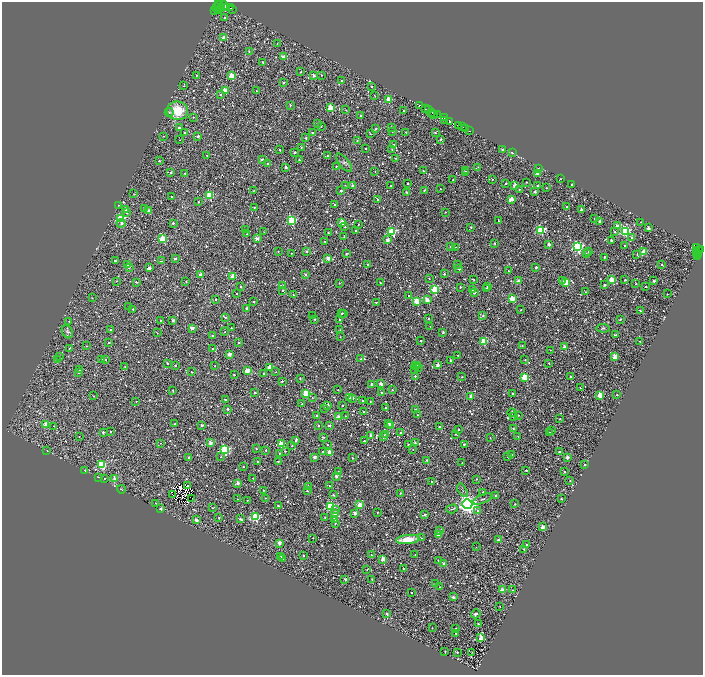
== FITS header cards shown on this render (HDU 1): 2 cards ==
NAXIS1  =                 1401
NAXIS2  =                 1346

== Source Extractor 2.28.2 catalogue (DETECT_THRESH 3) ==
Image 1401 x 1346 px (HDU 1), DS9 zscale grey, zoomed out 1/2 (1 PNG px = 2 x 2 image px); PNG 705 x 677 px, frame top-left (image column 1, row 1346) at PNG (2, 2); each listed source drawn as its Kron ellipse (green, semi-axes under 4 px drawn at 4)
Background 0.776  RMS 0.47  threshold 1.41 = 3 sigma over >= 5 px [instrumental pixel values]
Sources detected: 1426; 321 cannot appear on this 1/2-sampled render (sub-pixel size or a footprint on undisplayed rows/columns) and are neither listed nor drawn; of the other 1105, the 500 brightest by FLUX_AUTO listed and drawn (605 fainter detections omitted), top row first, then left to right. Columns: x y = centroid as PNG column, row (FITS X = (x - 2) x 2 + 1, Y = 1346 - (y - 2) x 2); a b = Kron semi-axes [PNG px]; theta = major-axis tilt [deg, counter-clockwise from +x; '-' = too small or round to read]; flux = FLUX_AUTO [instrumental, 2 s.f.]
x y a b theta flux
218 3 3 1 - 1900
219 5 3 3 - 460
224 6 5 4 - 4600
216 7 2 2 - 1100
221 8 4 2 - 1600
226 8 2 2 - 1400
230 8 2 2 - 430
219 9 2 2 - 690
233 9 2 1 - 170
215 10 2 1 - 370
225 18 2 2 - 170
224 38 3 2 - 1400
277 43 2 2 - 82
249 52 2 2 - 110
284 57 3 2 - 1400
263 62 3 2 - 160
301 72 4 2 - 98
196 75 2 2 - 78
314 75 2 2 - 780
321 75 2 2 - 100
232 76 3 3 - 3900
341 80 2 2 - 100
284 82 2 2 - 330
184 85 4 2 - 100
371 86 2 2 - 110
256 90 2 2 - 81
225 91 3 3 - 3600
220 95 2 2 - 170
375 96 2 2 - 83
388 100 3 2 - 2600
290 105 2 2 - 150
420 106 3 3 - 1000
331 108 3 3 - 5300
425 108 4 2 - 4700
346 110 2 2 - 110
428 110 2 1 - 510
177 111 10 9 - 3000
403 111 2 2 - 260
169 112 4 3 - 130
432 112 2 2 - 530
433 114 3 1 - 520
437 115 2 2 - 370
361 116 2 2 - 380
193 117 2 2 - 79
444 118 2 1 - 270
444 120 3 2 - 1000
450 121 2 2 - 1000
317 124 3 3 - 80
459 125 2 2 - 290
321 127 3 2 - 79
392 127 2 2 - 89
462 127 2 1 - 680
179 128 2 2 - 570
375 129 3 2 - 92
466 129 2 2 - 1200
392 131 2 2 - 160
469 131 2 1 - 520
406 132 2 2 - 130
185 133 2 2 - 200
312 133 2 2 - 150
435 133 2 2 - 110
370 134 2 2 - 95
163 136 2 2 - 86
198 136 2 2 - 400
306 138 2 2 - 280
441 139 2 2 - 410
180 140 2 2 - 79
357 141 2 2 - 120
393 145 2 2 - 330
301 148 3 2 - 87
366 148 2 2 - 94
280 149 2 2 - 100
392 149 3 2 - 94
502 150 2 2 - 570
295 152 3 2 - 160
512 153 4 3 - 120
207 155 2 2 - 96
328 155 2 2 - 200
396 158 2 2 - 160
262 160 3 2 - 500
299 160 2 2 - 250
159 161 2 2 - 150
268 163 2 2 - 140
344 163 11 4 -52 280
336 166 2 2 - 150
286 167 2 2 - 610
478 167 3 2 - 100
538 168 3 2 - 120
423 171 2 2 - 170
466 171 2 2 - 84
171 172 2 2 - 360
375 172 2 2 - 91
185 173 2 2 - 150
465 173 2 2 - 150
538 173 2 2 - 1500
453 179 2 2 - 87
492 179 2 2 - 120
560 179 3 2 - 98
526 182 2 2 - 97
408 183 2 2 - 140
506 183 2 2 - 280
572 184 2 2 - 400
345 185 2 2 - 93
515 185 3 2 - 1900
538 185 2 2 - 130
353 186 2 2 - 1100
391 186 2 1 - 80
546 188 2 2 - 79
441 189 2 2 - 96
519 189 2 2 - 120
254 190 4 3 - 83
424 190 3 2 - 160
341 191 2 2 - 300
407 192 3 2 - 180
535 192 2 2 - 380
134 194 2 2 - 83
209 195 3 3 - 4900
172 196 2 2 - 110
378 199 2 2 - 210
511 199 2 2 - 1600
198 202 3 2 - 100
119 205 2 2 - 80
334 205 2 2 - 110
254 207 2 2 - 130
567 207 2 2 - 140
144 209 2 2 - 210
126 210 2 2 - 1300
581 210 2 2 - 700
149 211 2 2 - 1000
445 212 2 2 - 79
127 213 3 2 - 160
121 219 3 3 - 7200
595 219 2 2 - 94
292 220 3 3 - 7500
498 221 3 2 - 100
600 221 2 2 - 550
342 222 2 2 - 1900
641 222 2 2 - 90
121 223 4 3 - 240
173 223 2 2 - 260
358 224 2 1 - 81
617 226 3 2 - 1300
345 227 2 2 - 170
471 227 2 2 - 130
648 228 2 2 - 970
246 229 3 2 - 79
541 230 3 3 - 9200
356 231 2 2 - 150
392 231 3 3 - 7900
625 231 3 3 - 12000
264 232 2 2 - 97
615 232 2 2 - 97
328 233 2 2 - 120
247 234 2 2 - 79
344 237 3 2 - 93
257 238 2 2 - 940
632 238 2 2 - 640
163 239 3 3 - 5300
388 240 3 2 - 1000
611 240 2 2 - 270
325 241 2 2 - 94
494 243 4 2 - 78
549 244 2 2 - 970
625 246 2 2 - 87
450 247 3 2 - 92
456 247 4 2 - 90
577 247 3 3 - 18000
697 247 4 2 - 170
701 249 3 1 - 310
696 250 2 1 - 240
698 250 3 2 - 280
306 251 3 2 - 200
589 251 2 2 - 430
644 251 2 2 - 1600
278 252 2 2 - 84
697 252 2 1 - 100
291 253 2 2 - 93
346 254 3 2 - 180
586 254 3 2 - 160
637 254 3 2 - 140
697 254 3 1 - 110
697 256 2 1 - 220
604 257 2 2 - 320
328 258 2 2 - 1300
175 259 2 2 - 320
115 261 2 2 - 350
161 261 4 2 - 130
128 264 2 2 - 170
457 264 2 2 - 87
662 264 2 2 - 120
368 265 3 2 - 120
536 267 2 2 - 480
129 268 2 2 - 79
149 268 3 2 - 810
459 269 2 2 - 270
508 271 2 2 - 190
305 274 2 2 - 390
444 274 2 2 - 270
201 275 2 2 - 1400
232 276 2 2 - 1800
429 278 2 2 - 110
473 280 2 1 - 83
611 280 3 2 - 2900
625 280 2 2 - 180
117 281 2 2 - 100
518 281 2 2 - 1500
562 281 2 2 - 160
654 281 2 2 - 500
136 282 2 2 - 210
186 282 2 2 - 130
566 282 3 3 - 4700
339 283 2 2 - 82
380 283 2 2 - 110
636 284 2 2 - 220
604 285 2 2 - 370
283 286 2 2 - 1500
488 286 2 2 - 280
241 287 2 2 - 140
460 287 2 2 - 200
646 287 2 2 - 230
486 288 2 2 - 100
434 289 3 3 - 6400
472 289 2 2 - 150
282 290 2 2 - 99
586 292 2 2 - 84
474 293 2 2 - 450
237 294 2 2 - 100
667 294 2 2 - 92
293 295 2 2 - 85
409 296 2 2 - 150
92 298 2 2 - 86
512 298 3 3 - 4000
216 299 2 2 - 160
427 300 3 3 - 1200
253 301 2 2 - 160
417 301 3 3 - 3000
376 302 2 2 - 170
129 307 2 2 - 120
247 308 2 2 - 350
133 309 2 2 - 170
521 310 2 2 - 85
640 311 3 2 - 120
344 313 3 2 - 80
341 314 2 2 - 200
483 315 2 2 - 210
312 316 2 2 - 240
225 317 3 2 - 140
428 318 2 2 - 97
315 319 2 2 - 120
620 319 2 2 - 150
173 320 2 2 - 600
340 320 2 2 - 150
69 321 2 2 - 90
160 321 3 2 - 96
430 326 2 2 - 81
192 328 2 2 - 1000
231 328 2 2 - 86
603 328 6 3 -4 150
111 330 2 2 - 260
340 330 2 2 - 79
67 332 7 5 -60 250
225 332 2 2 - 98
443 332 3 2 - 230
157 333 2 2 - 84
615 335 3 2 - 120
213 336 2 2 - 190
340 337 2 2 - 88
421 341 2 2 - 170
640 341 2 2 - 140
484 342 3 3 - 4500
108 343 2 2 - 160
239 343 2 2 - 190
87 346 2 2 - 88
522 346 2 2 - 110
564 347 2 2 - 1200
69 348 3 2 - 110
213 349 2 2 - 120
550 350 2 2 - 80
229 354 2 2 - 1200
458 355 2 2 - 140
60 356 2 2 - 160
615 357 3 2 - 2100
102 359 2 2 - 270
105 359 2 2 - 140
361 359 2 2 - 140
58 360 2 2 - 250
525 360 2 2 - 94
451 361 2 2 - 110
167 363 2 2 - 140
549 363 2 2 - 150
175 365 2 2 - 210
416 365 2 2 - 89
438 365 2 2 - 1300
125 366 2 2 - 89
214 366 2 2 - 99
418 366 2 2 - 140
270 367 3 2 - 2700
418 367 2 2 - 110
80 370 2 2 - 120
415 370 2 2 - 210
247 371 3 2 - 1800
191 372 2 2 - 110
276 372 2 2 - 78
79 373 3 2 - 83
264 373 2 2 - 230
234 375 2 2 - 210
415 376 2 2 - 240
570 376 2 2 - 150
462 377 2 1 - 98
525 377 3 3 - 4300
300 378 3 3 - 100
282 381 2 2 - 270
372 384 4 3 - 220
381 384 2 2 - 1100
580 388 2 2 - 79
173 390 2 2 - 99
338 390 2 2 - 84
392 390 2 2 - 130
255 392 2 2 - 260
306 393 3 3 - 4100
381 393 2 2 - 150
513 394 2 2 - 260
600 395 3 2 - 2900
617 395 2 2 - 180
93 396 2 2 - 88
471 396 2 2 - 1200
312 397 3 2 - 85
350 398 2 2 - 270
353 398 2 2 - 140
225 400 2 2 - 400
136 401 2 2 - 96
363 401 2 2 - 370
370 401 2 2 - 96
302 403 2 2 - 83
328 405 2 2 - 410
342 405 2 2 - 110
385 407 2 2 - 110
325 408 2 2 - 170
228 409 2 2 - 510
415 409 2 2 - 130
363 412 2 2 - 120
512 412 4 2 - 93
317 415 2 2 - 350
418 415 2 2 - 110
518 415 2 2 - 84
345 416 2 2 - 86
514 416 3 2 - 95
338 417 2 2 - 1100
560 419 2 2 - 92
175 423 2 2 - 120
389 423 3 2 - 460
46 424 3 3 - 2600
202 425 2 2 - 360
329 425 2 2 - 370
391 425 3 2 - 2100
54 426 2 2 - 97
318 426 2 2 - 330
439 427 2 2 - 420
513 428 3 2 - 150
459 429 2 2 - 290
111 431 2 2 - 110
552 431 4 2 - 80
103 432 2 2 - 450
549 432 2 2 - 91
401 433 2 2 - 200
386 434 3 3 - 140
456 434 3 2 - 120
371 436 2 2 - 1500
79 437 2 2 - 86
323 437 3 2 - 100
383 437 3 2 - 200
518 437 2 2 - 98
490 438 2 2 - 100
296 440 3 2 - 600
364 441 3 2 - 82
160 443 2 2 - 99
211 443 2 2 - 1200
415 443 2 2 - 140
281 444 3 3 - 3400
408 444 2 2 - 260
464 444 2 2 - 200
327 445 2 2 - 130
292 446 2 2 - 160
256 449 2 2 - 120
413 449 2 2 - 82
224 450 3 3 - 9300
266 450 2 2 - 88
47 451 2 2 - 160
285 451 2 2 - 140
323 451 2 2 - 84
330 452 3 2 - 2100
559 452 2 2 - 360
279 453 2 2 - 150
511 455 2 2 - 350
507 456 2 2 - 120
221 457 2 2 - 96
314 457 2 2 - 750
567 457 2 2 - 800
189 458 2 2 - 710
352 458 2 2 - 150
427 460 2 2 - 140
258 461 2 2 - 190
278 461 2 2 - 210
462 462 2 2 - 83
102 465 3 3 - 7400
584 465 2 2 - 180
243 467 2 2 - 180
85 470 2 2 - 100
526 470 2 2 - 150
338 471 2 2 - 86
565 472 2 2 - 160
336 476 2 2 - 830
98 477 2 2 - 170
104 478 2 1 - 90
253 478 2 2 - 160
115 479 2 2 - 1300
476 479 2 2 - 83
570 480 3 2 - 110
432 481 2 2 - 220
238 483 2 2 - 900
187 486 3 2 - 130
308 486 2 2 - 100
329 486 2 2 - 280
121 489 4 3 - 89
263 490 2 2 - 95
462 490 7 3 -58 130
307 491 2 2 - 140
483 492 2 2 - 140
400 493 4 3 - 88
173 495 4 1 - 130
333 495 2 2 - 150
496 496 2 2 - 170
192 498 2 2 - 140
265 498 2 2 - 110
237 499 2 2 - 83
482 499 10 3 23 180
561 499 2 2 - 280
247 500 2 2 - 110
156 503 2 2 - 130
467 504 5 5 - 56000
515 504 2 2 - 170
360 505 2 2 - 2100
278 506 2 2 - 490
330 506 3 3 - 9100
213 508 2 2 - 87
161 509 2 2 - 760
336 509 3 3 - 110
452 509 6 2 18 86
478 510 3 3 - 180
377 512 2 2 - 130
355 513 2 2 - 1100
335 514 3 2 - 1300
425 515 2 2 - 170
255 517 3 3 - 11000
325 517 2 2 - 180
219 518 2 2 - 130
240 519 4 2 - 430
335 519 2 2 - 1400
196 520 2 2 - 1200
335 524 3 2 - 98
543 527 2 2 - 2000
440 531 3 2 - 83
438 535 2 2 - 1100
313 538 2 2 - 87
422 538 3 3 - 120
408 539 12 4 6 1900
499 540 3 2 - 690
279 543 2 2 - 1200
527 545 2 2 - 270
476 547 2 1 - 110
524 549 2 2 - 140
304 555 2 2 - 90
371 555 3 2 - 110
415 555 2 2 - 160
281 556 2 2 - 120
283 559 2 2 - 83
383 559 3 2 - 1400
438 560 2 2 - 110
443 564 2 2 - 1300
403 568 2 2 - 130
367 569 3 2 - 100
345 579 3 3 - 140
372 579 2 2 - 110
435 584 3 2 - 98
439 587 2 2 - 85
502 590 2 2 - 1800
513 590 3 2 - 80
411 593 2 2 - 230
453 597 2 2 - 750
500 606 2 2 - 89
387 614 2 2 - 340
476 614 5 4 - 160
478 624 2 2 - 98
432 628 2 2 - 80
455 628 2 2 - 110
456 633 2 2 - 100
481 638 3 2 - 2400
445 651 2 2 - 99
457 652 2 2 - 140
472 653 3 2 - 170
At the frame edge (FLAGS 8, measured only in part): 1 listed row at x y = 218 3
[605 fainter detections neither listed nor drawn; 321 sub-pixel or undisplayed-footprint detections neither listed nor drawn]